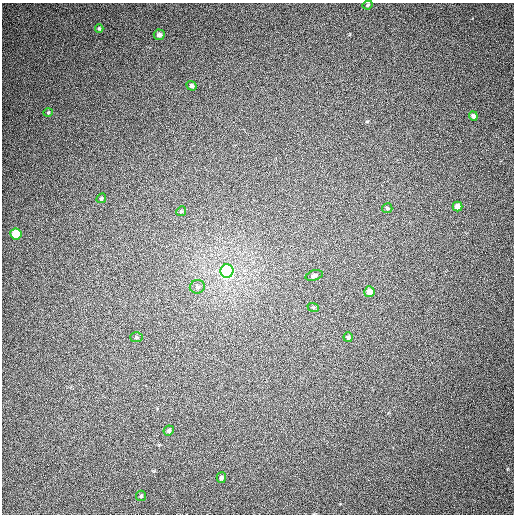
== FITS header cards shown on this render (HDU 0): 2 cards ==
NAXIS1  =                  512
NAXIS2  =                  512

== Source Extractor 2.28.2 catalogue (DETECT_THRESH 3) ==
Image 512 x 512 px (HDU 0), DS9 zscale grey, 1 PNG px = 1 image px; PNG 516 x 516 px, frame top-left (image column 1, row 512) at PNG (2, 3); each listed source drawn as its Kron ellipse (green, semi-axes under 4 px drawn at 4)
Background 373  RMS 8.9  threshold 26.7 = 3 sigma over >= 5 px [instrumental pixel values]
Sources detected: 21; all 21 listed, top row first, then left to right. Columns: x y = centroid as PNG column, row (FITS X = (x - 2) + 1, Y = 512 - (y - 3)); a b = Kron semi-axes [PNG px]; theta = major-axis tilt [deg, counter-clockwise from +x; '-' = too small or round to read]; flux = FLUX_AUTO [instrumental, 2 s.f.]
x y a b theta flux
368 5 5 3 - 700
99 29 4 3 - 760
159 35 5 5 - 2300
191 86 5 4 - 1200
48 112 4 3 - 530
473 116 5 4 - 1600
101 198 5 4 - 790
458 206 5 5 - 3700
387 208 5 5 - 820
181 211 5 4 - 760
16 234 5 5 - 15000
227 271 6 6 - 160000
314 275 9 5 14 1500
197 287 7 6 - 1800
369 292 5 5 - 4100
313 307 6 3 -18 620
136 337 6 5 - 990
348 337 5 4 - 1100
169 431 5 4 - 1300
221 478 5 4 - 1700
141 496 5 5 - 910